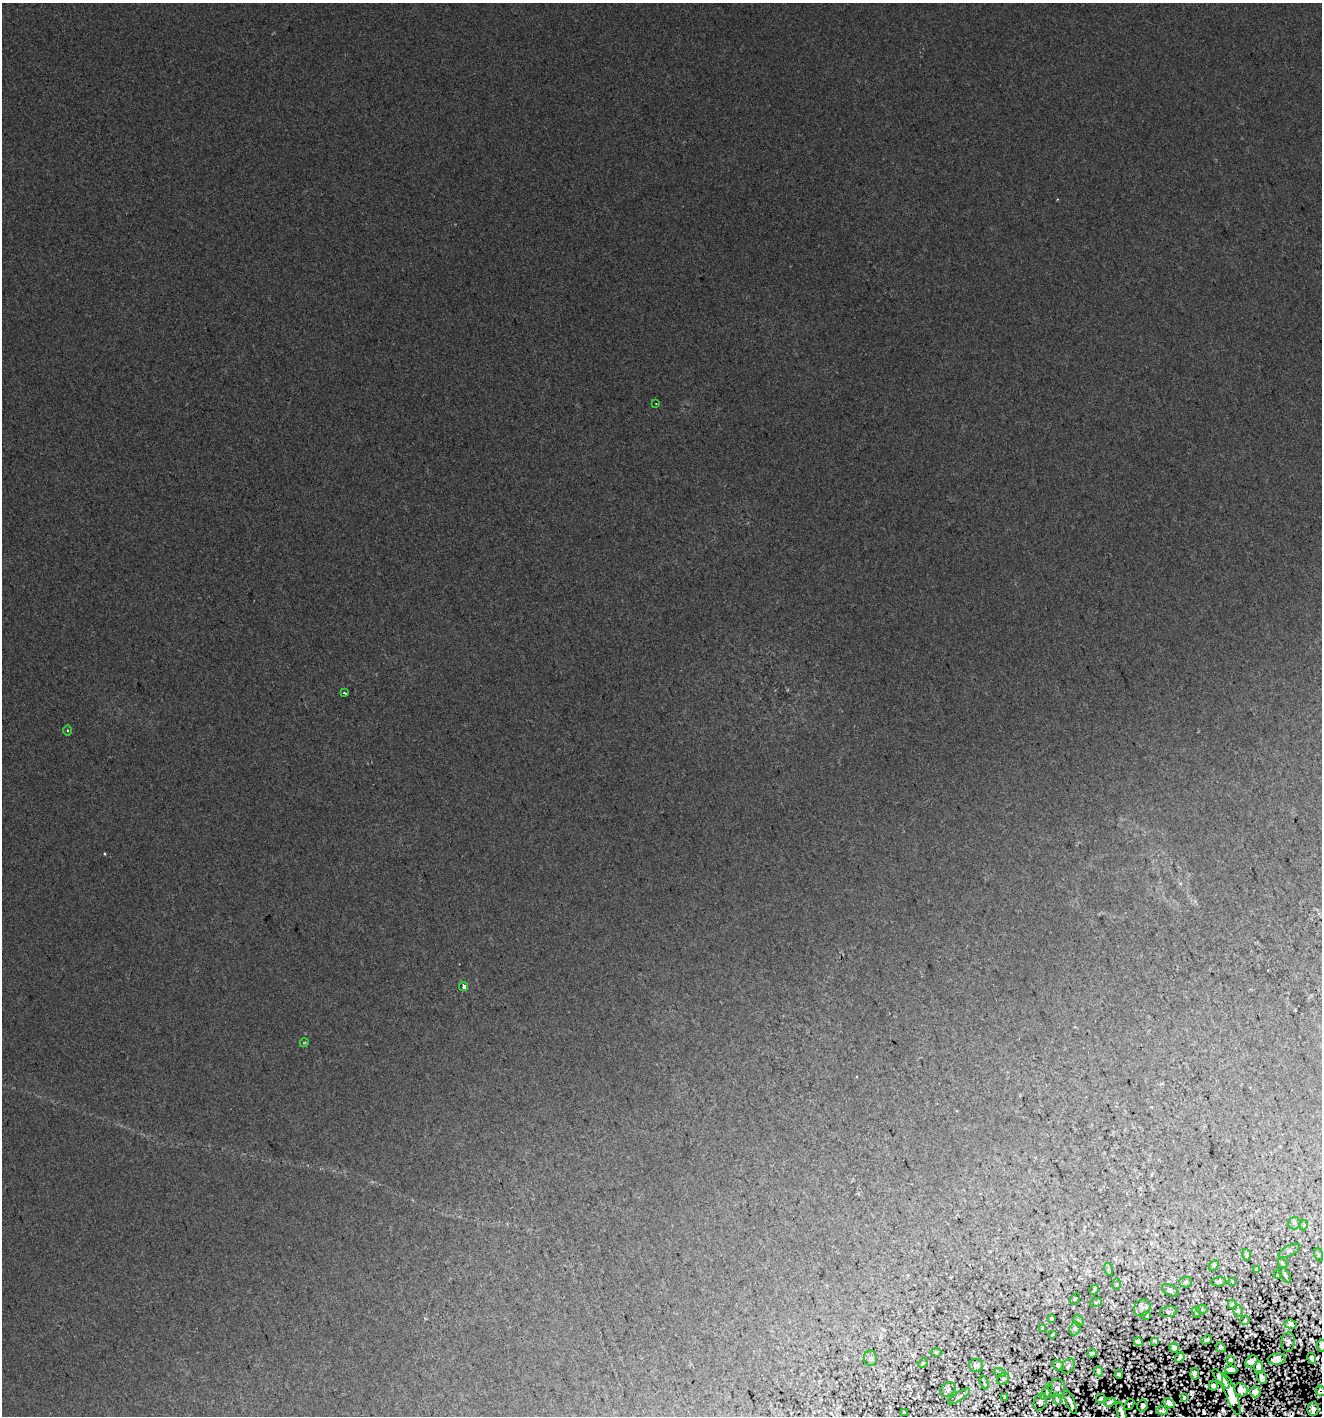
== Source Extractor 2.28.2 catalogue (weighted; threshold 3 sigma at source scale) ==
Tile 6 of 4 x 4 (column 2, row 2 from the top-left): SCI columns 1428-2747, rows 2870-4283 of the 5552 x 5736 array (HDU 1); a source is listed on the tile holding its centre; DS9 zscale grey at full resolution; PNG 1324 x 1418 px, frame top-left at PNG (2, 3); each listed source drawn as its Kron ellipse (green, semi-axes under 4 px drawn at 4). Shown black and unused: <1% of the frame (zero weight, under 2 of 3 exposures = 4% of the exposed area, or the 3 px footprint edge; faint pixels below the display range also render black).
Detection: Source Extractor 2.28.2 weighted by HDU 2 'WHT'; one run over the whole footprint, this tile lists its part. Background 0.0166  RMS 0.01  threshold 0.0466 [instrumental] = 3 sigma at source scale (4.5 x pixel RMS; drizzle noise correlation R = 1.50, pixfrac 1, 0.0396/0.0396 arcsec/px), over >= 5 px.
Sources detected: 110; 19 cosmic-ray / hot-pixel residue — neither listed nor drawn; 1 inside a brighter listed object's ellipse — not listed separately; the other 90 listed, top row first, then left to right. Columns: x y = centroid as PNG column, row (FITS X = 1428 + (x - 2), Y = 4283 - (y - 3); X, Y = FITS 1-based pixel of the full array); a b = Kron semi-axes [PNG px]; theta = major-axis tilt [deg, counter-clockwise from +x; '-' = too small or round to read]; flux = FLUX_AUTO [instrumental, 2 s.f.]
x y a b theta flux
656 404 3 2 - 0.88
344 693 3 2 - 1.8
68 730 5 3 - 1.2
464 986 4 3 - 13
304 1043 4 3 - 0.9
1294 1223 6 6 - 2.4
1304 1225 5 3 - 0.97
1289 1251 12 5 26 2.7
1318 1254 7 3 -71 1.1
1247 1255 6 4 -73 1.4
1283 1263 5 3 - 1.3
1214 1265 6 4 47 1
1108 1269 6 4 -73 1.4
1257 1270 4 3 - 1.5
1278 1274 4 3 - 1.1
1285 1275 9 3 -58 1.7
1232 1281 3 2 - 0.77
1186 1282 6 5 - 2
1219 1282 7 5 3 1.8
1117 1284 5 3 - 0.9
1094 1290 5 3 - 1.3
1170 1290 9 5 -29 2.6
1075 1299 6 3 53 0.98
1096 1302 6 4 17 1.4
1232 1304 4 3 - 1.4
1142 1308 9 7 48 4.9
1202 1309 5 5 - 1.6
1238 1311 6 4 -72 1.6
1169 1312 8 5 9 2.1
1196 1312 5 3 - 1.2
1147 1315 4 3 - 1.5
1052 1319 3 3 - 1.1
1245 1320 5 4 - 1.1
1078 1321 6 4 -45 1.3
1291 1324 6 4 -8 2.6
1042 1329 3 2 - 1.1
1075 1329 7 5 70 2.1
1053 1334 3 2 - 0.92
1206 1340 6 4 28 1.8
1155 1341 3 2 - 1.3
1138 1342 5 4 - 2.7
1288 1342 9 7 79 3.1
1321 1346 6 4 -86 2.3
1221 1347 5 2 - 1.9
1174 1348 4 4 - 2.5
936 1352 6 4 -1 1.5
1092 1353 4 4 - 2.3
1180 1357 5 3 - 2.4
870 1358 8 6 -83 2.6
1312 1358 6 3 -64 2.9
1277 1359 9 5 2 5.4
1231 1360 3 3 - 1.7
1251 1361 7 5 41 4
923 1363 5 4 - 1.1
976 1365 7 6 - 2.7
1058 1365 6 5 - 2.4
1068 1366 8 5 52 2.8
1259 1367 6 4 88 3.1
1231 1370 6 4 -6 3.6
1098 1371 5 3 - 2.2
1000 1373 6 4 -19 1.2
1119 1374 4 3 - 2
1195 1374 6 3 -85 2.4
1262 1378 7 4 -62 3.7
1003 1379 6 5 - 1.6
1221 1379 12 4 -49 4.7
984 1382 7 2 -72 1
1213 1386 5 4 - 2
1057 1388 9 8 - 4.1
948 1389 8 6 38 2.4
1241 1390 7 6 - 5.3
1321 1391 5 5 - 2
1047 1392 8 4 55 1.4
1255 1392 5 5 - 3.8
1231 1394 22 5 -70 13
959 1396 13 4 33 3.1
1004 1397 3 2 - 0.79
1184 1397 3 2 - 1
1057 1399 6 2 -71 1.6
1101 1399 5 3 - 1.8
1040 1402 9 6 68 3.1
1070 1402 13 3 -67 4.1
1110 1402 6 3 24 2.5
1169 1403 6 4 -27 4.5
1129 1404 6 3 52 1.8
1142 1406 6 5 - 2.3
1313 1409 7 5 87 2.8
1162 1411 6 3 -14 2
1121 1412 11 3 -74 4.3
904 1413 4 2 - 1.2
Overlapping masked pixels (flux is a lower limit): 19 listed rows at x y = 1312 1358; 1277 1359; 1251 1361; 1231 1370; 1119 1374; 1262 1378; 1221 1379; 1213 1386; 1241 1390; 1321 1391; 1255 1392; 1231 1394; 1070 1402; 1169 1403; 1129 1404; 1142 1406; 1313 1409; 1162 1411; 1121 1412
Isophote crosses this tile's border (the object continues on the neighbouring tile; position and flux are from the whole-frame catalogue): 3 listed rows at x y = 1321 1346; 1321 1391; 1121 1412
Unlisted compact peaks at least as high as the median listed source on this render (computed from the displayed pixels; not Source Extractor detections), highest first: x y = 1057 199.